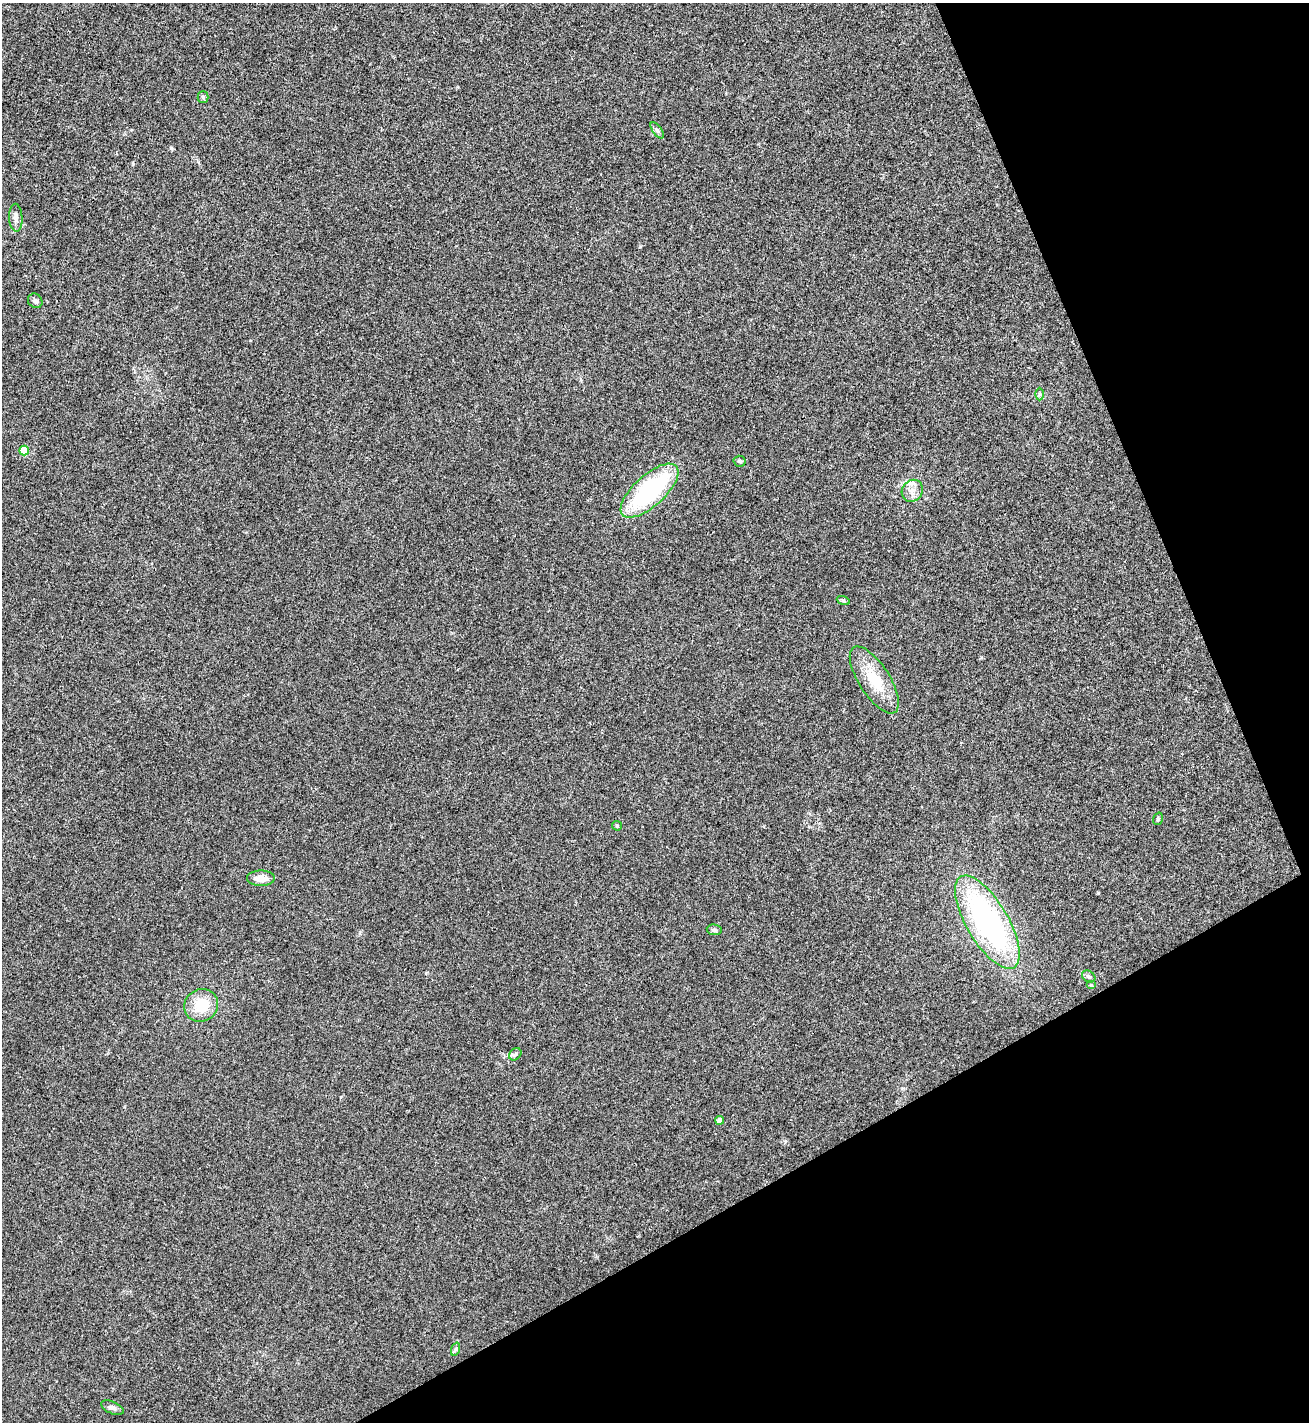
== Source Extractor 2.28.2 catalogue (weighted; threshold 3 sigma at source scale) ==
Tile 12 of 4 x 4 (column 4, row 3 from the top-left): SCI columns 4077-5383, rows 1423-2842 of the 5671 x 5681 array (HDU 1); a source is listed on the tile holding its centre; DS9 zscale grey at full resolution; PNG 1311 x 1424 px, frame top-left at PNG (2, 3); each listed source drawn as its Kron ellipse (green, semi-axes under 4 px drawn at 4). Shown black and unused: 23% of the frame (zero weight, under 3 of 4 exposures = <1% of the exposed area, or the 3 px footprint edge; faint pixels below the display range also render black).
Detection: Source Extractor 2.28.2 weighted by HDU 2 'WHT'; one run over the whole footprint, this tile lists its part. Background 0.0189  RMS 0.005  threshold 0.0226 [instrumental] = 3 sigma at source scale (4.5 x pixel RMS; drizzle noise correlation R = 1.50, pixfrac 1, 0.05/0.05 arcsec/px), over >= 5 px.
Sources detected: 24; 1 inside a brighter listed object's ellipse — not listed separately; the other 23 listed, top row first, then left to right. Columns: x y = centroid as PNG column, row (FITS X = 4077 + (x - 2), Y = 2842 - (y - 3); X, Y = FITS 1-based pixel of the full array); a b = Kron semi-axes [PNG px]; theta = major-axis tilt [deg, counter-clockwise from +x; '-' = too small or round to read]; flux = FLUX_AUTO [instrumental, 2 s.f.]
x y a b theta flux
203 97 5 5 - 0.8
657 130 9 4 -54 1.2
16 218 14 6 -87 2.4
35 301 8 6 -49 1.5
1040 394 6 4 90 0.83
24 451 5 5 - 13
740 461 6 5 - 0.99
650 491 36 15 42 59
912 491 11 10 - 3.6
843 600 7 4 -19 0.71
874 680 38 15 -57 16
1158 819 6 4 70 0.67
617 826 5 4 - 0.58
261 878 14 7 0 5.3
987 922 52 21 -59 110
714 930 7 5 -9 1.2
1089 976 7 5 -34 0.95
1091 985 5 4 - 0.53
201 1005 17 16 - 13
515 1054 7 5 45 1
720 1120 4 4 - 4.3
456 1349 7 4 70 0.87
112 1408 12 6 -23 1.7
Unlisted compact peaks at least as high as the median listed source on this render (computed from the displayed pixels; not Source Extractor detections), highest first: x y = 171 148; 1098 893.